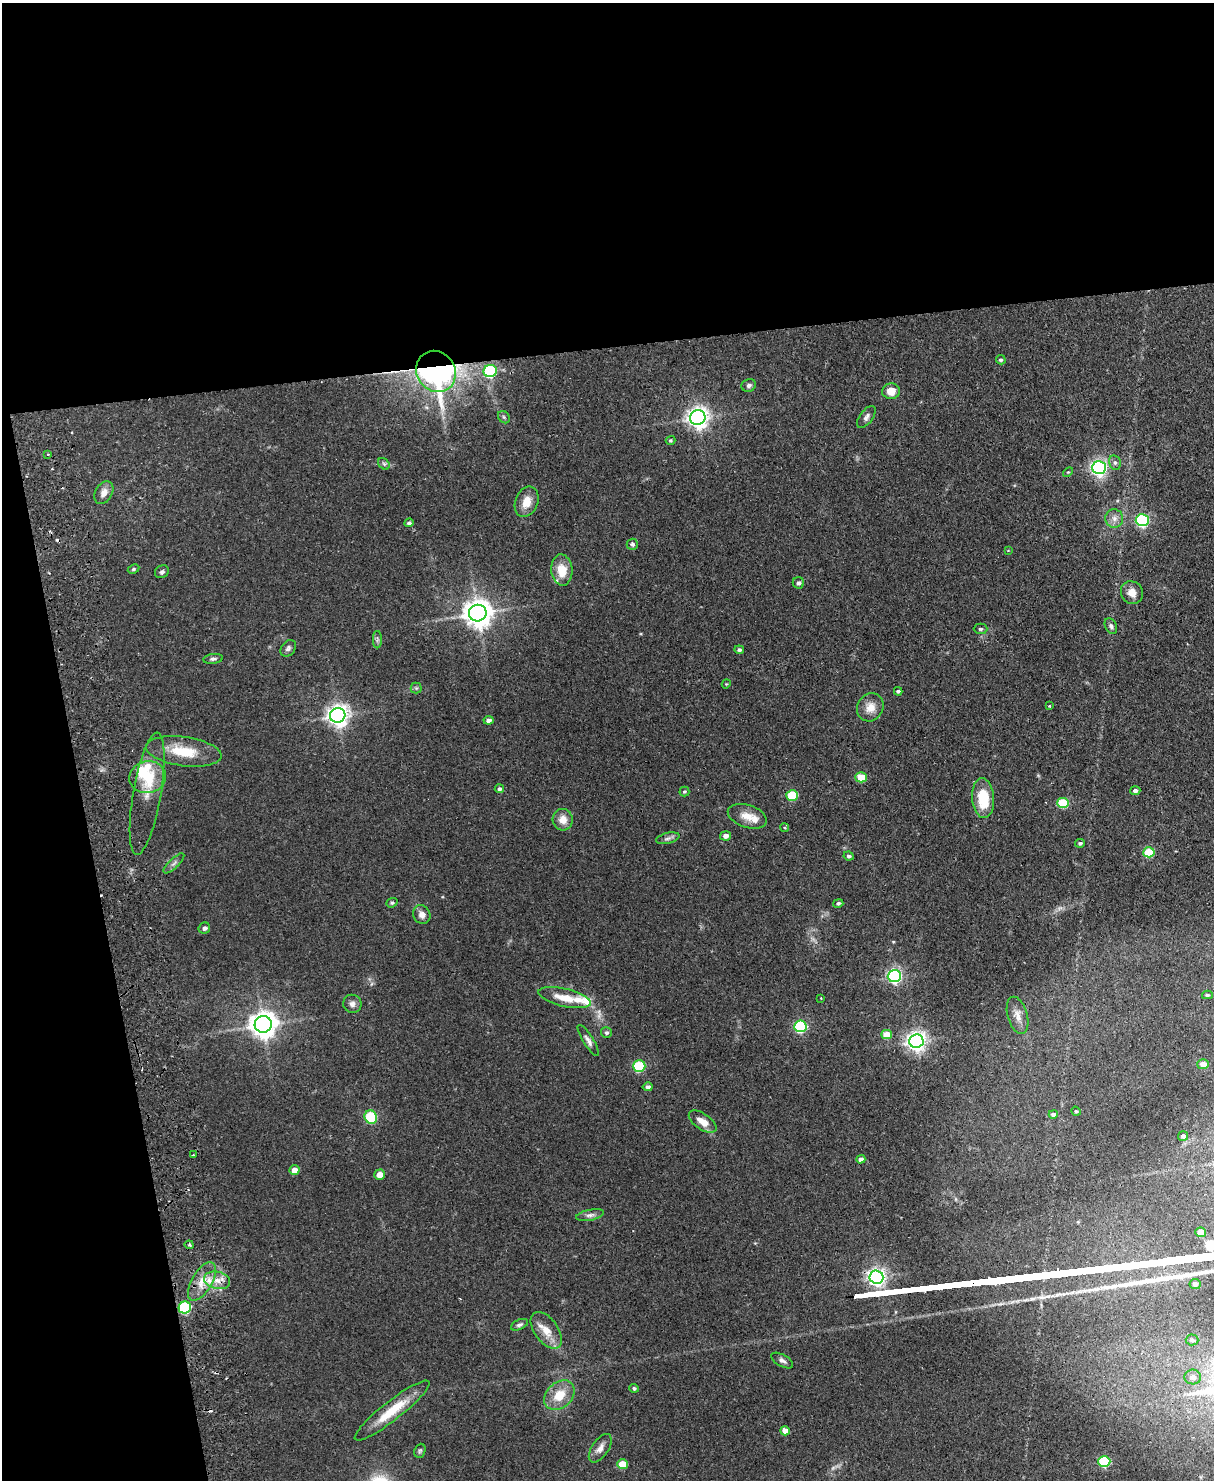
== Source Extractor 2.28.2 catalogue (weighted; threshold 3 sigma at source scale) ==
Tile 1 of 4 x 3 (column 1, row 1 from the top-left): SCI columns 58-1269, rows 3111-4588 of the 4965 x 4853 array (HDU 1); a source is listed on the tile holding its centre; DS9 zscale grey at full resolution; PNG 1216 x 1482 px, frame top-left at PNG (2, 3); each listed source drawn as its Kron ellipse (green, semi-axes under 4 px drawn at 4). Shown black and unused: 30% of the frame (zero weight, under 2 of 3 exposures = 3% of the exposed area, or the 3 px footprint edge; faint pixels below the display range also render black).
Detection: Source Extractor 2.28.2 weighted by HDU 2 'WHT'; one run over the whole footprint, this tile lists its part. Background 0.14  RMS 0.0068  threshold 0.0305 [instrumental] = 3 sigma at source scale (4.5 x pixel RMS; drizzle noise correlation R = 1.50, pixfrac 1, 0.05/0.05 arcsec/px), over >= 5 px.
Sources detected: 118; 1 inside a brighter object's white glare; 4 cosmic-ray / hot-pixel residue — neither listed nor drawn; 5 inside a brighter listed object's ellipse — not listed separately; the other 108 listed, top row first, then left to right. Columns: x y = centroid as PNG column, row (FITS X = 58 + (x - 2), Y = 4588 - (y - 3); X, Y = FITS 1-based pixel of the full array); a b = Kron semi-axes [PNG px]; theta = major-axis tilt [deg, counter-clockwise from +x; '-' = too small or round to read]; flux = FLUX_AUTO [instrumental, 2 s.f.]
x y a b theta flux
1001 360 5 4 - 1.2
436 371 21 19 -55 220
490 371 6 6 - 76
749 385 7 6 - 1.9
891 391 9 8 - 7.1
504 417 7 5 -47 1.2
698 417 8 7 - 430
866 417 13 6 53 2.5
670 440 5 4 - 0.88
48 454 3 3 - 0.73
1115 463 7 6 - 1.7
384 464 6 5 - 1.4
1099 468 7 6 - 220
1068 472 6 3 43 0.72
104 493 12 8 61 5
527 502 16 11 68 7.7
1114 518 9 9 - 4
1142 520 6 6 - 110
409 523 4 4 - 1.7
632 544 5 5 - 2.2
1008 551 4 3 - 0.51
133 569 6 4 28 0.96
562 570 15 10 -86 12
162 572 7 6 - 1.7
798 583 6 5 - 1.8
1132 593 12 10 -54 5.8
478 613 9 8 - 860
1111 626 8 5 -63 1.8
980 629 7 5 0 1.4
377 640 8 4 90 1.4
288 648 9 6 52 2
739 650 5 4 - 1.3
213 659 10 5 8 1.6
726 684 4 3 - 0.59
416 688 5 5 - 1.2
898 691 4 3 - 1.2
1049 706 3 3 - 0.79
870 707 14 13 - 7.3
338 715 8 7 - 460
489 720 5 4 - 2.5
184 751 38 14 -8 20
148 777 18 16 9 16
861 777 6 5 - 17
499 789 5 4 - 1.4
684 791 5 5 - 0.99
1135 791 5 4 - 2.2
147 794 62 14 80 16
792 795 6 5 - 32
983 798 20 11 -85 20
1063 803 6 5 - 34
747 816 20 11 -18 8.2
563 820 11 10 - 6.3
785 828 4 3 - 0.73
726 836 5 4 - 3
668 838 12 5 14 2.2
1080 843 5 4 - 1.1
1149 852 6 5 - 31
849 856 5 4 - 1.3
174 863 13 5 44 2.1
392 903 6 4 20 0.96
838 903 5 4 - 1.4
422 915 9 8 - 3.7
204 928 6 5 - 1.9
894 976 6 6 - 140
1207 995 5 4 - 1.1
565 998 27 9 -13 11
821 998 2 2 - 0.49
352 1004 9 9 - 3.1
1018 1015 19 10 -74 5.6
263 1024 8 8 - 760
800 1026 6 5 - 89
606 1032 5 5 - 1.6
887 1034 5 4 - 12
588 1041 18 5 -58 2.9
916 1041 7 7 - 360
1203 1064 6 5 - 5.9
639 1066 6 5 - 55
648 1087 5 4 - 2
1076 1111 5 4 - 0.8
1053 1114 5 4 - 3.3
371 1117 7 6 - 44
703 1122 16 8 -34 7.3
1183 1136 5 5 - 1.9
193 1155 2 2 - 0.65
861 1159 4 4 - 2.6
294 1170 5 5 - 5.4
379 1175 5 5 - 5.9
590 1215 14 5 11 2.6
1201 1232 5 4 - 11
189 1245 4 3 - 0.78
876 1277 7 6 - 300
217 1280 13 8 -13 6.9
202 1281 21 10 59 9.9
1195 1284 5 5 - 3
185 1308 6 6 - 69
519 1325 9 5 25 1.6
546 1330 21 11 -54 9.3
1192 1340 6 5 - 1.4
782 1361 12 5 -30 2.3
1193 1377 8 7 - 3.6
634 1388 4 4 - 1.1
559 1395 17 12 43 13
392 1411 47 9 38 20
785 1431 5 4 - 5.9
600 1448 16 8 56 4.5
420 1451 7 5 68 1.2
1104 1461 6 5 - 52
622 1464 5 5 - 12
Overlapping masked pixels (flux is a lower limit): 1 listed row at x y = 436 371